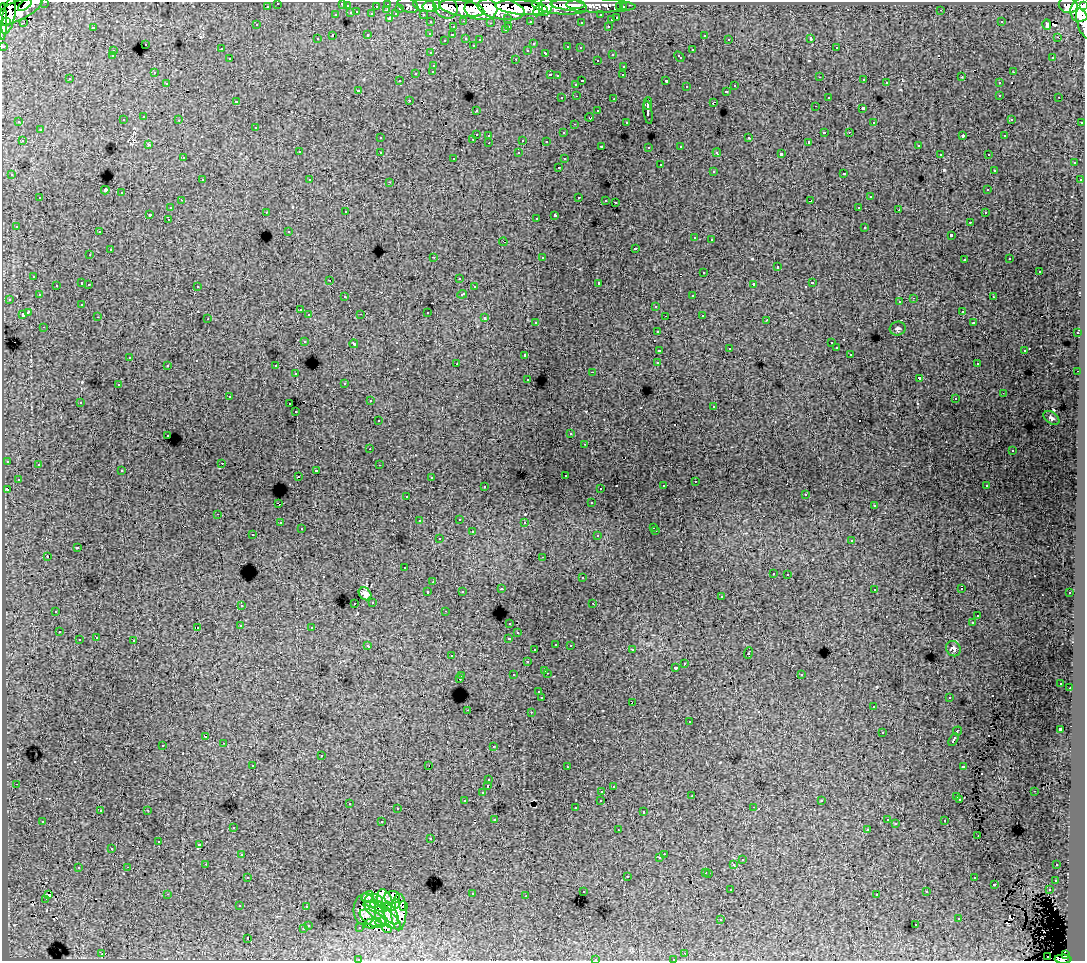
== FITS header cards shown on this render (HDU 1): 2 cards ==
NAXIS1  =                 1083
NAXIS2  =                  959

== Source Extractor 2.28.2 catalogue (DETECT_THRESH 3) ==
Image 1083 x 959 px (HDU 1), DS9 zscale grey, 1 PNG px = 1 image px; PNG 1087 x 963 px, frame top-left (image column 1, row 959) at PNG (2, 2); each listed source drawn as its Kron ellipse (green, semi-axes under 4 px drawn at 4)
Background 128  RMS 0.99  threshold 2.97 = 3 sigma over >= 5 px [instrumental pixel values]
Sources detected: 565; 3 with non-positive FLUX_AUTO (blend fragments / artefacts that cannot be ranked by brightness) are neither listed nor drawn; of the other 562, the 500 brightest by FLUX_AUTO listed and drawn (62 fainter detections omitted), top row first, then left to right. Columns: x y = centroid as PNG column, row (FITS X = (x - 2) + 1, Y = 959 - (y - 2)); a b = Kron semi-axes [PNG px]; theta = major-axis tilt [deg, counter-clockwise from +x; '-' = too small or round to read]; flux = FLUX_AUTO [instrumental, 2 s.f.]
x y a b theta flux
45 2 3 2 - 3400
278 3 3 3 - 2500
342 3 3 3 - 640
388 4 3 3 - 5700
25 5 8 3 40 65000
408 5 11 7 -23 20000
575 5 9 4 -2 54000
593 5 43 7 -2 92000
1068 5 9 8 - 110000
267 6 3 3 - 1800
347 6 3 3 - 870
376 6 3 2 - 1200
425 6 11 6 -9 88000
432 6 9 6 12 130000
445 6 13 10 -45 160000
559 6 28 8 -6 200000
1084 6 3 2 - 52000
522 7 26 7 -5 360000
546 7 9 6 71 120000
620 7 3 3 - 1200
623 7 3 3 - 2300
400 8 3 3 - 950
462 8 23 8 -10 370000
481 9 16 11 -4 360000
501 9 24 10 -10 650000
387 10 3 2 - 270
941 10 3 2 - 130
1081 10 12 10 71 460000
17 11 28 9 25 280000
538 11 6 4 58 80000
357 12 3 3 - 540
351 13 3 3 - 900
372 14 3 3 - 1200
396 14 4 3 - 930
423 14 3 2 - 2200
9 15 19 6 78 240000
336 15 3 3 - 490
601 15 3 3 - 1900
390 18 3 3 - 1600
508 18 3 3 - 1300
617 18 3 3 - 670
611 20 3 3 - 390
3 21 18 3 90 120000
464 21 3 2 - 390
530 21 3 3 - 1700
6 22 4 3 - 83000
431 22 3 3 - 2500
581 22 3 3 - 110
1001 22 3 3 - 120
23 23 4 3 - 91
490 23 3 2 - 99
1047 24 5 4 - 560
1084 24 16 6 -72 73000
257 25 3 3 - 170
509 26 3 2 - 460
608 26 3 2 - 460
93 27 3 3 - 860
453 27 3 3 - 500
505 30 3 3 - 290
430 33 3 3 - 210
368 34 3 3 - 370
452 35 3 2 - 240
704 35 3 3 - 300
332 36 3 3 - 1200
1057 37 3 2 - 320
466 38 3 3 - 480
811 38 3 3 - 18000
317 39 3 3 - 250
729 39 3 2 - 130
444 40 3 2 - 92
480 40 3 3 - 210
145 44 3 3 - 400
533 44 3 3 - 130
473 45 3 3 - 190
3 46 3 3 - 5300
568 47 3 3 - 550
580 48 3 3 - 210
836 48 3 2 - 440
221 49 3 3 - 280
528 50 3 3 - 250
692 50 3 3 - 590
113 51 3 3 - 370
431 53 3 3 - 330
546 53 4 3 - 550
612 54 3 3 - 430
112 56 3 3 - 180
679 56 6 3 -44 430
1053 57 3 2 - 230
230 59 3 3 - 420
516 59 3 2 - 530
597 60 3 2 - 210
434 65 3 3 - 370
624 66 3 3 - 480
433 71 3 3 - 360
154 72 3 3 - 170
1013 72 3 2 - 380
416 73 3 3 - 700
550 75 3 2 - 620
623 75 3 2 - 110
558 76 3 3 - 140
820 77 3 2 - 150
962 77 3 3 - 110
70 79 3 3 - 220
864 80 3 2 - 260
400 81 3 3 - 190
582 81 3 2 - 750
666 81 4 3 - 1400
167 83 3 3 - 260
886 83 3 3 - 580
999 83 3 3 - 430
576 84 3 3 - 310
735 86 3 3 - 400
687 87 3 3 - 260
358 90 3 3 - 170
726 91 3 3 - 440
1000 95 3 3 - 430
577 96 3 2 - 320
828 97 3 3 - 220
1059 97 3 2 - 390
562 98 3 3 - 340
614 99 3 2 - 630
409 100 3 3 - 280
236 101 3 2 - 170
713 103 4 2 - 630
648 104 6 2 -90 3000
815 106 3 2 - 150
863 108 3 3 - 1400
476 110 3 3 - 220
598 111 3 3 - 420
648 112 12 4 -82 3200
144 117 3 3 - 330
589 117 4 3 - 190
1011 119 3 3 - 220
123 120 3 3 - 430
179 120 3 2 - 180
19 122 3 3 - 170
626 122 3 3 - 300
874 122 3 3 - 110
1082 122 3 3 - 1200
574 124 3 2 - 140
256 127 3 3 - 270
40 130 3 3 - 440
824 132 3 3 - 1100
849 132 3 2 - 260
564 133 3 3 - 240
476 134 3 3 - 1200
489 135 3 3 - 330
963 136 4 3 - 760
1005 136 3 3 - 290
380 138 3 3 - 300
749 138 3 3 - 630
473 139 3 2 - 390
523 140 3 3 - 880
22 141 3 2 - 380
546 141 3 3 - 210
809 142 3 3 - 130
489 143 3 2 - 430
149 145 3 2 - 240
602 146 3 3 - 180
681 146 3 3 - 340
918 146 3 3 - 430
649 147 3 3 - 200
299 152 3 3 - 470
380 152 3 3 - 450
519 153 3 3 - 320
717 153 4 3 - 190
781 154 4 3 - 2600
940 154 3 2 - 190
988 154 3 2 - 320
183 158 3 3 - 230
454 158 3 3 - 180
564 159 3 3 - 210
1074 163 3 3 - 440
660 165 3 3 - 670
559 167 3 2 - 300
994 170 3 3 - 170
713 171 3 3 - 470
844 173 3 3 - 560
12 175 3 3 - 290
202 180 3 3 - 420
310 180 3 3 - 250
1080 180 3 3 - 230
390 182 3 2 - 440
105 190 4 4 - 3700
988 190 3 3 - 310
122 193 3 3 - 610
579 197 3 2 - 570
870 197 3 3 - 420
40 198 3 3 - 560
181 200 3 2 - 310
606 200 3 2 - 270
810 201 4 3 - 810
615 202 3 3 - 650
859 207 3 2 - 280
170 208 3 3 - 450
899 210 2 2 - 180
266 212 3 2 - 300
346 212 3 2 - 250
985 213 3 2 - 240
150 214 3 3 - 1600
555 215 4 3 - 2200
536 218 3 2 - 130
168 219 3 2 - 250
970 222 3 2 - 230
16 226 3 3 - 200
865 227 3 3 - 540
289 231 3 3 - 270
99 232 3 2 - 260
951 235 3 3 - 1900
695 238 3 3 - 390
712 239 3 3 - 270
503 242 4 2 - 110
635 248 3 3 - 620
110 250 3 3 - 770
90 255 3 2 - 220
433 257 3 2 - 920
542 257 3 3 - 380
1010 259 3 3 - 160
964 260 3 3 - 260
777 267 3 3 - 880
704 272 3 3 - 450
1039 272 3 3 - 850
34 276 3 3 - 320
459 278 3 3 - 200
330 280 3 2 - 100
82 283 3 3 - 950
599 283 3 3 - 2500
813 283 3 3 - 700
89 284 3 2 - 390
754 284 4 3 - 2700
56 285 3 3 - 380
197 286 3 3 - 350
474 287 3 3 - 290
462 294 5 3 - 760
39 295 3 3 - 300
693 295 3 2 - 380
345 297 3 3 - 300
993 297 3 3 - 440
914 298 3 2 - 620
9 299 3 3 - 220
900 302 3 3 - 280
82 304 3 3 - 250
656 306 3 3 - 510
300 310 3 3 - 360
962 311 3 3 - 280
28 312 4 3 - 1800
427 312 3 3 - 930
22 314 3 3 - 1100
361 314 3 2 - 97
309 315 3 3 - 450
702 315 3 3 - 520
665 316 2 2 - 120
98 317 3 2 - 330
485 318 3 3 - 720
208 319 3 2 - 110
767 320 3 2 - 230
536 322 3 3 - 270
974 323 3 3 - 270
44 327 3 2 - 330
898 328 8 7 - 150
658 331 3 3 - 390
1077 333 3 2 - 390
304 341 3 3 - 450
831 343 3 2 - 130
354 344 4 3 - 120
836 348 3 3 - 330
729 349 3 3 - 130
659 350 4 3 - 1400
1025 350 3 3 - 670
850 354 3 3 - 240
525 355 3 3 - 500
130 357 3 2 - 100
658 363 4 3 - 2900
457 364 2 2 - 100
977 364 3 2 - 200
168 365 3 3 - 470
276 366 3 3 - 520
1078 371 2 2 - 280
593 372 3 2 - 510
296 374 3 3 - 250
919 378 4 3 - 2400
528 379 3 3 - 270
345 383 3 3 - 260
118 385 3 3 - 300
1003 393 3 2 - 110
229 397 3 2 - 160
955 399 3 3 - 130
370 401 3 2 - 380
80 402 3 3 - 290
290 404 3 2 - 610
714 406 3 3 - 320
296 412 3 3 - 210
1051 418 9 5 -36 180
378 421 3 3 - 290
571 434 3 3 - 250
168 435 3 2 - 350
585 444 3 2 - 240
370 449 3 2 - 170
1012 451 3 3 - 210
7 461 3 3 - 360
222 463 3 2 - 230
38 465 3 3 - 350
379 465 3 2 - 86
316 470 3 2 - 480
122 471 3 3 - 340
565 475 3 3 - 220
298 477 3 2 - 200
431 477 3 3 - 240
18 479 3 3 - 270
695 481 3 2 - 260
485 486 3 3 - 370
663 486 3 3 - 280
987 486 3 3 - 170
600 488 3 2 - 230
7 489 4 3 - 800
806 494 3 3 - 230
407 496 3 3 - 250
591 503 3 3 - 280
279 504 4 2 - 970
874 506 3 3 - 290
218 514 3 2 - 410
459 519 3 2 - 450
419 521 3 3 - 210
525 522 3 3 - 200
280 523 3 3 - 330
654 527 3 3 - 250
301 529 3 3 - 180
656 531 3 2 - 340
472 532 3 3 - 920
253 535 3 2 - 410
598 536 3 3 - 490
439 539 3 3 - 380
852 540 3 3 - 420
77 548 4 3 - 1300
47 556 3 2 - 1200
543 557 3 2 - 300
404 568 3 3 - 280
773 573 3 3 - 360
788 574 3 2 - 300
582 578 3 3 - 410
433 582 3 2 - 210
501 589 3 3 - 310
874 589 3 3 - 440
961 589 3 2 - 180
462 591 3 3 - 170
428 592 3 3 - 620
1070 593 3 3 - 340
365 594 7 5 -47 310
721 597 3 3 - 300
373 602 3 3 - 410
355 603 3 2 - 340
593 603 3 2 - 150
241 605 3 3 - 520
56 611 3 3 - 740
445 611 3 2 - 260
978 615 3 3 - 310
510 623 3 3 - 410
972 623 3 3 - 130
240 626 3 3 - 89
197 627 3 2 - 340
312 627 3 3 - 470
59 632 3 2 - 310
518 633 3 3 - 290
96 638 3 3 - 460
509 638 4 3 - 770
79 640 3 3 - 850
134 641 3 3 - 820
556 644 3 3 - 380
570 645 3 3 - 410
368 646 4 3 - 420
953 649 8 7 - 210
535 650 3 3 - 320
632 650 3 2 - 300
748 653 6 3 69 1100
451 656 3 2 - 160
527 662 3 3 - 490
685 663 3 2 - 220
675 668 3 3 - 240
545 670 3 3 - 430
547 673 3 3 - 670
801 674 3 3 - 470
513 675 3 3 - 440
462 676 3 2 - 440
460 679 4 3 - 610
1061 683 3 3 - 170
1070 688 2 2 - 430
539 692 3 3 - 270
542 698 3 3 - 2400
949 698 3 2 - 120
632 702 3 2 - 220
873 707 3 2 - 220
467 710 2 2 - 220
531 712 3 2 - 420
689 722 3 3 - 500
1060 729 4 3 - 2900
957 731 5 3 - 1300
882 733 3 2 - 130
206 737 3 2 - 99
953 739 7 3 59 1600
224 743 3 2 - 290
163 745 3 3 - 490
493 746 3 2 - 140
321 756 3 3 - 710
253 765 3 2 - 230
429 765 3 2 - 610
963 766 4 3 - 930
567 767 3 2 - 190
489 780 3 3 - 190
16 784 3 2 - 190
488 786 3 3 - 900
613 786 3 3 - 380
602 791 3 2 - 370
1034 791 3 2 - 170
482 793 3 3 - 380
692 796 3 2 - 180
957 797 3 3 - 510
960 799 3 3 - 190
601 800 3 3 - 320
822 800 3 3 - 150
465 801 3 3 - 330
349 803 3 2 - 460
754 807 3 2 - 290
575 808 3 3 - 220
397 809 3 3 - 280
147 810 3 2 - 560
100 811 3 3 - 330
644 812 3 3 - 670
495 819 3 3 - 250
887 820 3 3 - 240
43 821 3 3 - 230
945 821 3 3 - 380
382 822 3 3 - 980
896 824 3 3 - 100
233 827 3 3 - 250
867 829 3 3 - 230
618 830 3 2 - 190
978 835 3 2 - 90
431 839 3 3 - 210
159 842 3 2 - 89
200 845 4 3 - 7500
112 849 3 2 - 110
242 854 3 2 - 310
664 854 2 2 - 300
660 858 3 3 - 350
742 860 3 3 - 420
206 864 2 2 - 210
734 865 3 3 - 1200
1057 865 3 3 - 290
128 867 3 2 - 330
78 868 3 3 - 600
706 872 3 3 - 430
709 873 3 3 - 520
248 877 3 2 - 260
627 877 3 3 - 640
974 878 3 3 - 380
1056 880 3 3 - 230
994 884 3 3 - 940
731 890 3 2 - 230
1049 890 3 3 - 360
583 891 3 3 - 240
927 892 3 3 - 330
167 894 3 2 - 980
472 894 3 3 - 460
877 894 3 3 - 310
48 895 3 2 - 270
526 896 3 2 - 130
368 897 7 5 31 420
392 897 8 6 -6 100
46 899 2 2 - 110
385 900 11 7 -70 910
373 901 9 7 2 990
396 904 5 3 - 280
240 906 3 3 - 240
379 906 9 5 -26 580
403 906 5 3 - 190
306 907 3 3 - 730
392 907 3 3 - 150
365 909 16 11 87 1100
399 912 18 7 90 760
390 914 12 6 -56 480
382 915 22 7 -35 1500
373 918 14 7 -28 830
721 919 3 3 - 88
959 919 3 3 - 550
381 921 6 3 19 230
373 923 9 5 9 400
308 925 3 3 - 280
916 925 3 2 - 220
360 927 3 3 - 170
303 929 3 3 - 350
387 929 5 2 - 100
248 938 3 3 - 1600
685 953 3 2 - 310
102 954 3 2 - 420
1065 955 4 4 - 47000
1048 956 2 2 - 320
358 959 3 2 - 150
595 959 3 3 - 530
673 959 3 2 - 210
1063 959 8 4 -2 110000
At the frame edge (FLAGS 8, measured only in part): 11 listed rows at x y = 45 2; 278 3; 342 3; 1084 6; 3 21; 1084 24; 3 46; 358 959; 595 959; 673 959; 1063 959
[62 fainter detections neither listed nor drawn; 3 non-positive-flux detections neither listed nor drawn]